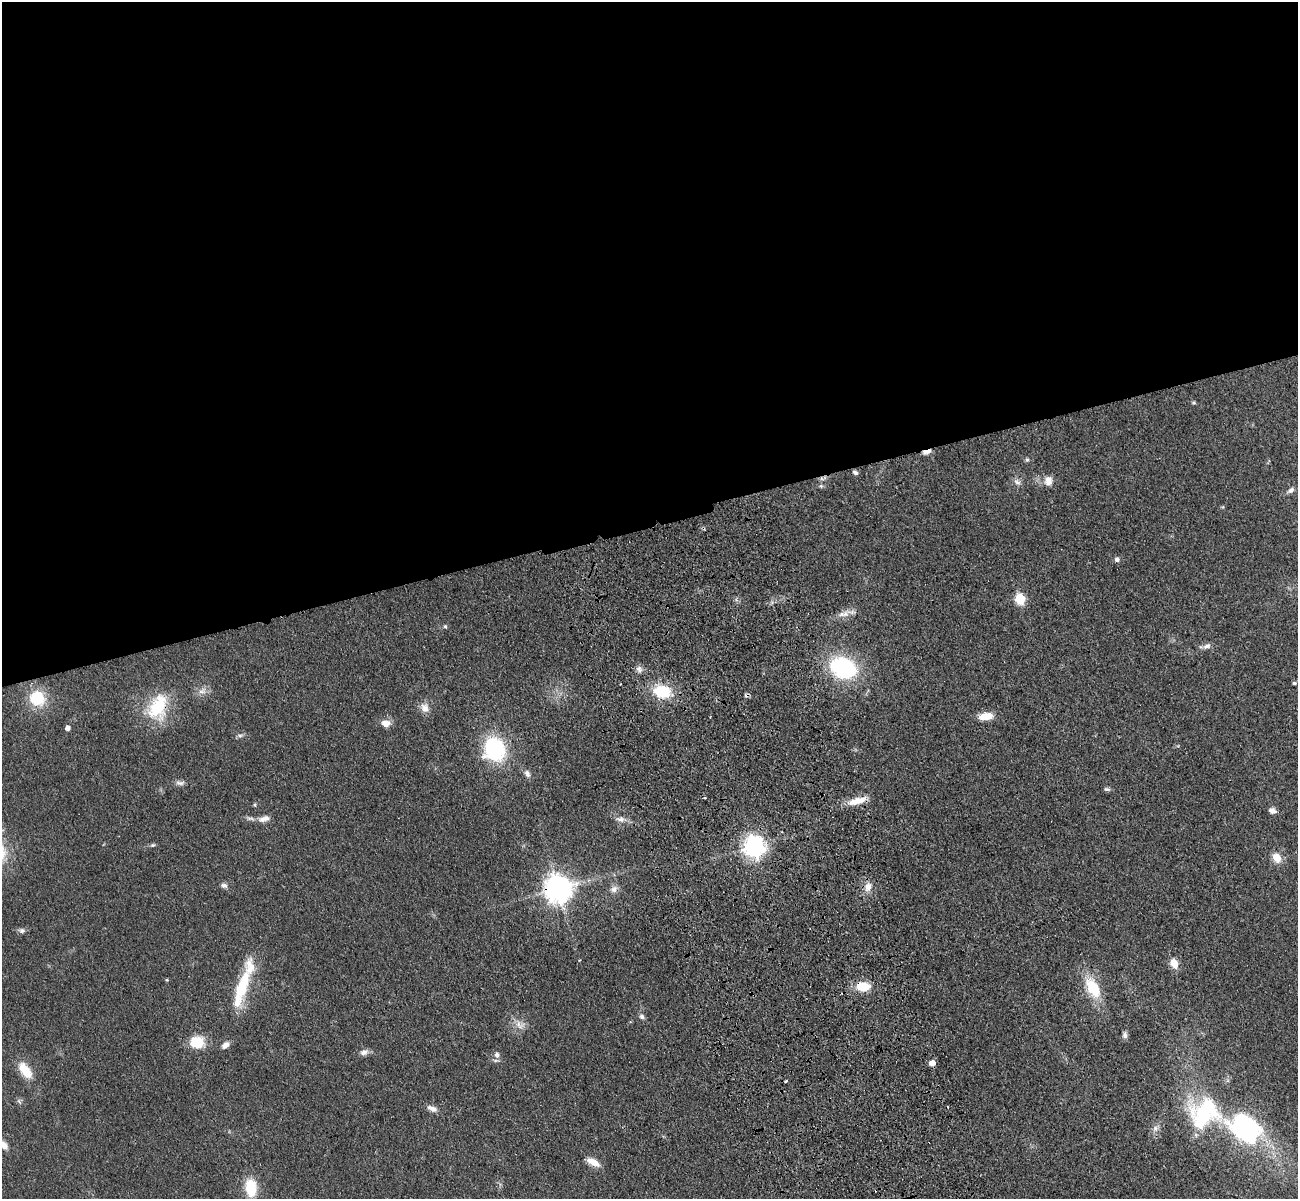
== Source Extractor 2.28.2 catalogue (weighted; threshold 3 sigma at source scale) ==
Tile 2 of 4 x 4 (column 2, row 1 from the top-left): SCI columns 1413-2708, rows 3900-5096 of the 5417 x 5283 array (HDU 1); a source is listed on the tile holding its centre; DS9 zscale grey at full resolution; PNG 1300 x 1201 px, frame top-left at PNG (2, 2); no overlay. Shown black and unused: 44% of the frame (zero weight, under 3 of 4 exposures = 6% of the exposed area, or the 3 px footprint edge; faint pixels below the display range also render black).
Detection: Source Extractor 2.28.2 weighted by HDU 2 'WHT'; one run over the whole footprint, this tile lists its part. Background 0.0437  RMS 0.0057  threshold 0.0256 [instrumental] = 3 sigma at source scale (4.5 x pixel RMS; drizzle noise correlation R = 1.50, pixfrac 1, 0.05/0.05 arcsec/px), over >= 5 px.
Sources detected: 71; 1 inside a brighter object's white glare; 2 cosmic-ray / hot-pixel residue — not listed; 5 inside a brighter listed object's ellipse — not listed separately; the other 63 listed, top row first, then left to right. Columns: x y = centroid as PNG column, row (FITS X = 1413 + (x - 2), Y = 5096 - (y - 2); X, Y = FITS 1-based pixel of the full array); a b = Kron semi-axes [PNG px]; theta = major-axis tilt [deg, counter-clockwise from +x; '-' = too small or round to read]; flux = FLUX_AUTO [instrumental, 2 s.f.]
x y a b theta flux
1194 402 5 4 - 0.87
927 452 10 5 15 3.5
1027 460 6 4 65 0.94
855 472 6 4 -26 1.4
1048 481 13 11 76 4.6
1017 482 11 7 -37 2.4
1291 490 10 6 38 2
1117 559 6 6 - 1.7
1020 599 6 5 - 42
846 614 10 9 - 3.8
445 626 5 4 - 0.9
1207 646 12 7 22 2.5
843 668 24 18 -21 68
639 669 11 8 -71 2.5
1294 683 4 3 - 0.97
202 691 12 6 11 3.3
662 691 20 14 -10 21
37 698 21 19 -39 20
158 707 37 24 70 28
425 708 15 11 -51 4.7
986 716 17 8 6 7.9
386 723 11 8 -2 5.1
67 728 5 4 - 2.9
240 736 9 5 4 1.5
494 749 19 17 -73 59
527 773 10 7 -64 2.3
180 783 13 6 -1 2.2
1107 789 9 5 -8 1.3
705 798 3 3 - 1
857 801 26 8 16 8.6
255 805 5 4 - 0.8
1272 811 8 6 -22 3
264 819 16 7 16 3.6
621 819 15 7 -9 3.4
153 845 6 5 - 0.98
754 846 8 7 - 390
1277 858 12 9 -58 6.6
224 885 9 6 -18 1.8
868 887 13 9 75 4.8
558 889 9 9 - 780
614 889 11 9 35 3.1
22 930 9 7 -12 1.7
580 960 3 3 - 0.54
1174 963 11 8 -62 6.4
167 980 5 4 - 0.54
863 986 14 10 -5 13
241 988 51 15 76 27
1093 988 28 14 -59 20
642 1017 8 6 -48 1.8
520 1025 17 11 -19 5.2
1125 1035 9 6 85 1.9
197 1042 15 13 -2 15
225 1045 10 6 38 3.1
364 1052 11 8 21 2.7
497 1055 8 6 -82 3
932 1063 5 5 - 5.6
25 1070 20 10 -54 12
786 1081 3 3 - 1.2
432 1108 14 6 -24 3.3
1204 1113 90 43 -19 91
4 1145 11 7 -53 3.8
593 1162 16 7 -28 6.4
251 1187 19 12 -85 18
Overlapping masked pixels (flux is a lower limit): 4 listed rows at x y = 927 452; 158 707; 558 889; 863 986
Isophote crosses this tile's border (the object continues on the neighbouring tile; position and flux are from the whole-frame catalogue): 1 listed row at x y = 4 1145